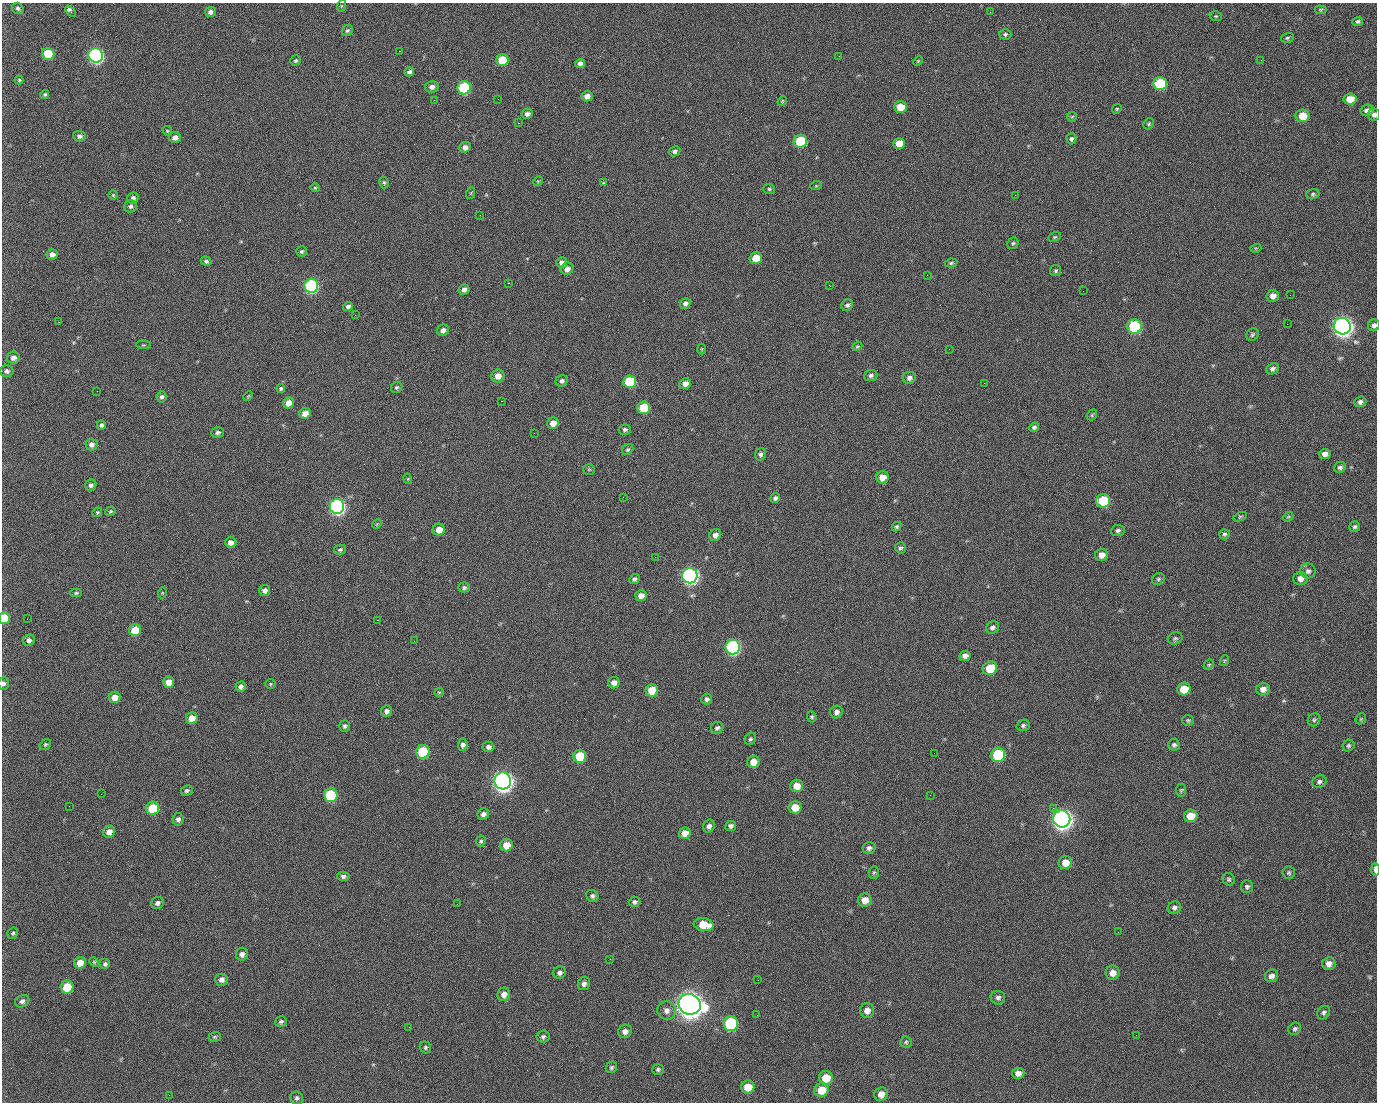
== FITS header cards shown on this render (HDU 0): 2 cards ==
NAXIS1  =                 1375 / length of data axis 1
NAXIS2  =                 1100 / length of data axis 2

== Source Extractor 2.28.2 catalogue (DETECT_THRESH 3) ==
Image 1375 x 1100 px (HDU 0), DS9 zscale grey, 1 PNG px = 1 image px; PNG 1379 x 1104 px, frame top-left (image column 1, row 1100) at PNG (2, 3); each listed source drawn as its Kron ellipse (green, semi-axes under 4 px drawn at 4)
Background 1450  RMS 29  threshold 85.5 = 3 sigma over >= 5 px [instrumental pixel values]
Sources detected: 285; all 285 listed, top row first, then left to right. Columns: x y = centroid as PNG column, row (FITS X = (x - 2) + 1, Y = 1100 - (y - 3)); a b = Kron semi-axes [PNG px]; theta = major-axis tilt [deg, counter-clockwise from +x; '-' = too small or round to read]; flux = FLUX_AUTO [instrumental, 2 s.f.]
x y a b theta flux
341 6 6 4 72 1.9e+03
18 8 6 5 - 4.3e+03
1321 10 6 4 -5 2.3e+03
70 11 6 3 -50 7.3e+03
210 12 5 5 - 7.2e+03
990 12 2 2 - 1.8e+03
1216 16 6 4 -18 2.5e+03
1358 21 5 4 - 3.5e+03
347 30 6 5 - 3.9e+03
1005 34 6 5 - 3.8e+03
1287 38 6 5 - 3.2e+03
399 51 2 2 - 2.2e+04
48 54 6 6 - 7.4e+04
96 55 7 7 - 5.1e+05
839 56 2 2 - 7.5e+02
296 60 5 5 - 2.9e+03
502 60 6 6 - 5.8e+04
1261 60 2 2 - 8.3e+02
918 61 5 3 - 1.9e+03
580 63 5 4 - 8.3e+03
409 72 5 4 - 5.7e+03
19 80 4 4 - 2.2e+03
1160 84 7 6 - 1.1e+05
432 87 7 5 12 7.9e+03
464 88 7 6 - 1.8e+05
45 94 5 4 - 2.9e+03
587 96 5 5 - 1.2e+04
498 99 2 2 - 1.1e+03
1350 99 6 5 - 2.6e+04
434 100 2 2 - 4.4e+03
782 101 5 4 - 2.2e+03
900 107 6 5 - 3.5e+04
1117 109 5 4 - 2.6e+03
1367 110 7 5 11 1.0e+04
527 114 5 5 - 6.8e+03
1374 115 6 6 - 7.0e+03
1302 116 7 6 - 3.5e+04
1072 117 5 4 - 2.5e+03
518 123 2 2 - 2.3e+04
1149 124 6 5 - 2.8e+03
167 131 5 4 - 2.3e+03
79 136 6 5 - 6.0e+03
175 138 6 5 - 9.9e+03
1071 139 5 5 - 4.6e+03
800 141 7 6 - 9.2e+04
899 143 6 5 - 3.0e+04
465 147 6 5 - 1.0e+04
675 151 6 5 - 5.2e+03
538 181 5 4 - 2.1e+03
384 182 6 4 -74 3.1e+03
603 183 4 3 - 2.0e+03
816 186 6 4 18 1.9e+03
315 188 5 4 - 2.4e+03
769 189 6 5 - 3.1e+03
471 193 6 3 71 2.1e+03
1313 194 6 5 - 3.3e+03
113 195 4 4 - 2.3e+03
1015 195 2 2 - 6.7e+03
133 198 6 5 - 6.2e+03
130 206 6 6 - 5.2e+03
480 215 2 2 - 9.5e+02
1055 237 7 4 26 2.6e+03
1013 243 6 5 - 3.2e+03
1256 248 5 3 - 1.7e+03
301 251 5 5 - 3.5e+03
52 254 6 5 - 8.8e+03
756 258 6 5 - 3.2e+04
206 261 5 4 - 4.2e+03
562 263 5 5 - 8.5e+03
951 263 6 4 10 3.2e+03
567 269 6 6 - 1.0e+04
1056 271 5 5 - 3.1e+03
927 275 2 2 - 8.6e+02
508 283 2 2 - 5.7e+04
829 285 3 2 - 1.2e+04
311 286 7 7 - 3.1e+05
464 290 5 5 - 7.7e+03
1083 291 2 2 - 2.7e+03
1290 295 2 2 - 1.8e+03
1273 296 6 6 - 1.1e+04
685 303 5 5 - 6.5e+03
847 305 6 5 - 4.7e+03
348 307 5 4 - 5.2e+03
355 315 2 2 - 1.0e+03
59 322 2 2 - 1.4e+03
1287 324 2 2 - 1.0e+03
1374 325 6 5 - 6.3e+03
1134 326 7 7 - 1.8e+05
1342 326 8 8 - 1.4e+06
443 330 6 5 - 9.8e+03
1252 334 6 6 - 3.6e+03
143 345 7 3 -4 1.5e+03
857 346 5 4 - 2.5e+03
702 349 5 3 - 1.8e+03
949 349 3 2 - 1.7e+03
13 358 6 6 - 9.1e+03
1272 369 6 5 - 6.3e+03
7 371 6 6 - 5.7e+03
871 375 6 5 - 4.9e+03
498 376 7 6 - 1.6e+04
909 378 6 6 - 7.3e+03
562 381 6 5 - 5.5e+03
630 382 6 6 - 9.4e+04
984 383 2 2 - 2.0e+04
685 384 6 5 - 1.1e+04
397 387 6 5 - 2.9e+03
281 388 4 4 - 3.3e+03
97 391 2 2 - 1.1e+03
248 396 5 3 - 1.7e+03
161 397 5 5 - 5.0e+03
501 401 3 2 - 5.9e+04
1360 402 6 5 - 5.3e+03
288 403 6 5 - 1.9e+04
644 408 6 6 - 6.8e+04
305 413 6 5 - 1.4e+04
1092 415 6 4 49 2.7e+03
553 423 6 5 - 1.5e+04
101 425 4 4 - 4.2e+03
1034 427 5 4 - 4.1e+03
625 429 6 5 - 4.5e+03
217 433 6 5 - 5.2e+03
534 433 2 2 - 9.5e+02
92 445 6 6 - 7.8e+03
628 450 6 5 - 3.7e+03
761 454 6 5 - 5.5e+03
1325 454 5 5 - 9.4e+03
1340 467 6 5 - 4.8e+03
589 469 6 5 - 2.8e+03
882 477 6 6 - 2.0e+04
408 479 5 3 - 1.7e+03
91 485 6 5 - 5.4e+03
623 497 3 2 - 3.3e+03
775 498 5 4 - 4.5e+03
1103 501 7 7 - 9.0e+04
337 506 7 7 - 5.7e+05
110 511 5 4 - 2.5e+03
97 512 5 4 - 2.5e+03
1240 517 7 4 23 2.4e+03
1288 517 6 4 42 2.5e+03
377 524 5 4 - 2.0e+03
896 526 5 4 - 3.1e+03
1355 527 6 5 - 4.1e+03
439 530 6 6 - 2.0e+04
1118 530 7 5 8 4.7e+03
1224 534 5 5 - 3.5e+03
715 535 6 5 - 8.9e+03
231 542 6 5 - 1.0e+04
900 548 5 5 - 4.0e+03
340 550 6 5 - 3.9e+03
1102 555 6 6 - 1.4e+04
655 557 2 2 - 8.7e+02
1308 571 7 7 - 6.8e+03
690 576 7 7 - 6.7e+05
1300 578 7 6 - 1.2e+04
634 579 5 4 - 4.1e+03
1158 579 7 5 37 3.6e+03
464 587 6 5 - 4.1e+03
265 591 5 5 - 8.0e+03
76 593 6 4 -1 2.8e+03
162 593 5 3 - 1.9e+03
641 596 6 5 - 1.3e+04
4 618 6 5 - 4.1e+04
27 619 2 2 - 1.6e+03
377 620 2 2 - 1.1e+04
993 627 7 6 - 5.7e+03
135 630 6 6 - 4.0e+04
1175 638 7 6 - 3.9e+03
29 640 6 5 - 6.6e+03
414 641 2 2 - 8.0e+02
733 647 7 7 - 3.2e+05
965 656 5 5 - 7.5e+03
1224 661 5 3 - 2.0e+03
1209 665 6 4 44 2.5e+03
990 668 7 6 - 4.6e+04
169 682 6 5 - 1.9e+04
614 683 6 5 - 1.1e+04
3 684 6 5 - 4.7e+03
271 684 5 5 - 2.5e+03
241 687 5 5 - 7.0e+03
1184 689 7 6 - 3.7e+04
1263 689 7 6 - 1.1e+04
652 690 6 6 - 4.5e+04
439 692 5 4 - 2.0e+03
115 697 6 5 - 1.9e+04
707 699 5 5 - 5.2e+03
386 711 5 5 - 7.2e+03
836 712 6 6 - 7.4e+03
812 717 5 4 - 3.2e+03
192 718 6 5 - 2.1e+04
1361 719 6 5 - 2.6e+03
1188 720 6 5 - 3.1e+03
1314 720 7 6 - 4.0e+03
1023 725 7 5 19 4.3e+03
345 726 6 5 - 4.1e+03
717 728 6 5 - 5.3e+03
750 739 6 5 - 3.7e+03
45 744 6 5 - 2.8e+03
463 745 6 5 - 5.8e+03
1174 745 6 6 - 5.1e+03
1349 746 6 5 - 3.7e+03
488 747 6 5 - 6.7e+03
423 752 7 6 - 9.7e+04
934 753 2 2 - 1.2e+03
998 755 7 7 - 1.2e+05
580 756 6 6 - 7.2e+04
753 762 6 6 - 2.1e+04
503 781 8 8 - 1.4e+06
1319 782 7 6 - 5.5e+03
797 786 6 6 - 2.3e+04
1181 790 6 5 - 3.1e+03
187 791 6 5 - 4.0e+03
101 794 3 2 - 2.4e+03
331 795 7 6 - 1.4e+05
930 795 2 2 - 8.0e+03
69 806 2 2 - 7.2e+02
795 807 6 6 - 2.9e+04
153 808 6 6 - 7.2e+04
1053 808 2 2 - 1.6e+04
483 814 6 5 - 7.8e+03
1191 816 7 6 - 3.1e+04
178 819 6 5 - 5.6e+03
1062 819 8 8 - 1.4e+06
709 826 6 5 - 7.0e+03
731 826 5 5 - 6.0e+03
109 832 6 6 - 1.3e+04
685 833 6 5 - 1.9e+04
481 841 6 4 63 3.4e+03
506 845 6 6 - 2.6e+04
869 848 6 5 - 6.0e+03
1065 863 7 6 - 2.2e+04
1375 869 6 3 -89 1.2e+04
874 872 6 5 - 3.0e+03
1289 873 6 6 - 3.7e+03
343 876 6 4 -4 5.7e+03
1229 879 6 6 - 3.5e+03
1247 887 6 6 - 4.2e+03
592 896 6 5 - 5.1e+03
865 900 7 6 - 1.9e+04
634 902 6 5 - 4.8e+03
157 903 6 6 - 5.7e+03
457 904 3 2 - 1.6e+03
1174 908 7 6 - 5.4e+03
704 925 10 6 -9 4.3e+04
1118 932 2 2 - 2.5e+03
13 933 6 5 - 3.1e+03
242 954 6 6 - 7.8e+03
610 959 3 2 - 3.0e+03
94 962 5 4 - 2.3e+03
80 963 6 5 - 1.8e+04
105 964 5 5 - 4.7e+03
1329 964 6 6 - 1.1e+04
559 973 6 6 - 6.3e+03
1113 973 7 7 - 1.4e+04
1271 976 7 6 - 8.1e+03
222 980 6 6 - 9.2e+03
758 980 2 2 - 1.8e+03
584 984 6 6 - 6.7e+03
67 987 6 6 - 5.8e+04
504 994 7 6 - 1.2e+04
998 998 7 6 - 5.7e+03
22 1001 7 6 - 6.3e+03
690 1004 11 10 - 2.8e+06
666 1010 9 9 - 1.1e+04
867 1010 7 7 - 1.3e+04
1324 1013 7 6 - 4.4e+03
757 1015 2 2 - 1.4e+03
281 1022 6 5 - 4.4e+03
731 1024 7 7 - 1.9e+05
409 1027 2 2 - 8.7e+02
1295 1029 7 6 - 4.3e+03
625 1031 7 6 - 1.1e+04
1136 1035 2 2 - 7.7e+02
215 1037 6 4 19 3.0e+03
543 1037 6 6 - 5.2e+03
906 1042 6 6 - 3.3e+03
425 1047 6 5 - 3.5e+03
611 1067 6 5 - 3.8e+03
658 1069 6 5 - 3.8e+03
1018 1073 6 5 - 1.1e+04
826 1078 7 7 - 3.5e+04
748 1087 7 6 - 3.0e+04
821 1090 7 7 - 3.5e+04
881 1094 7 6 - 1.4e+04
169 1095 2 2 - 5.4e+03
297 1098 6 6 - 4.8e+03
At the frame edge (FLAGS 8, measured only in part): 5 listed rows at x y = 1374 115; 1374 325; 4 618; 3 684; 1375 869